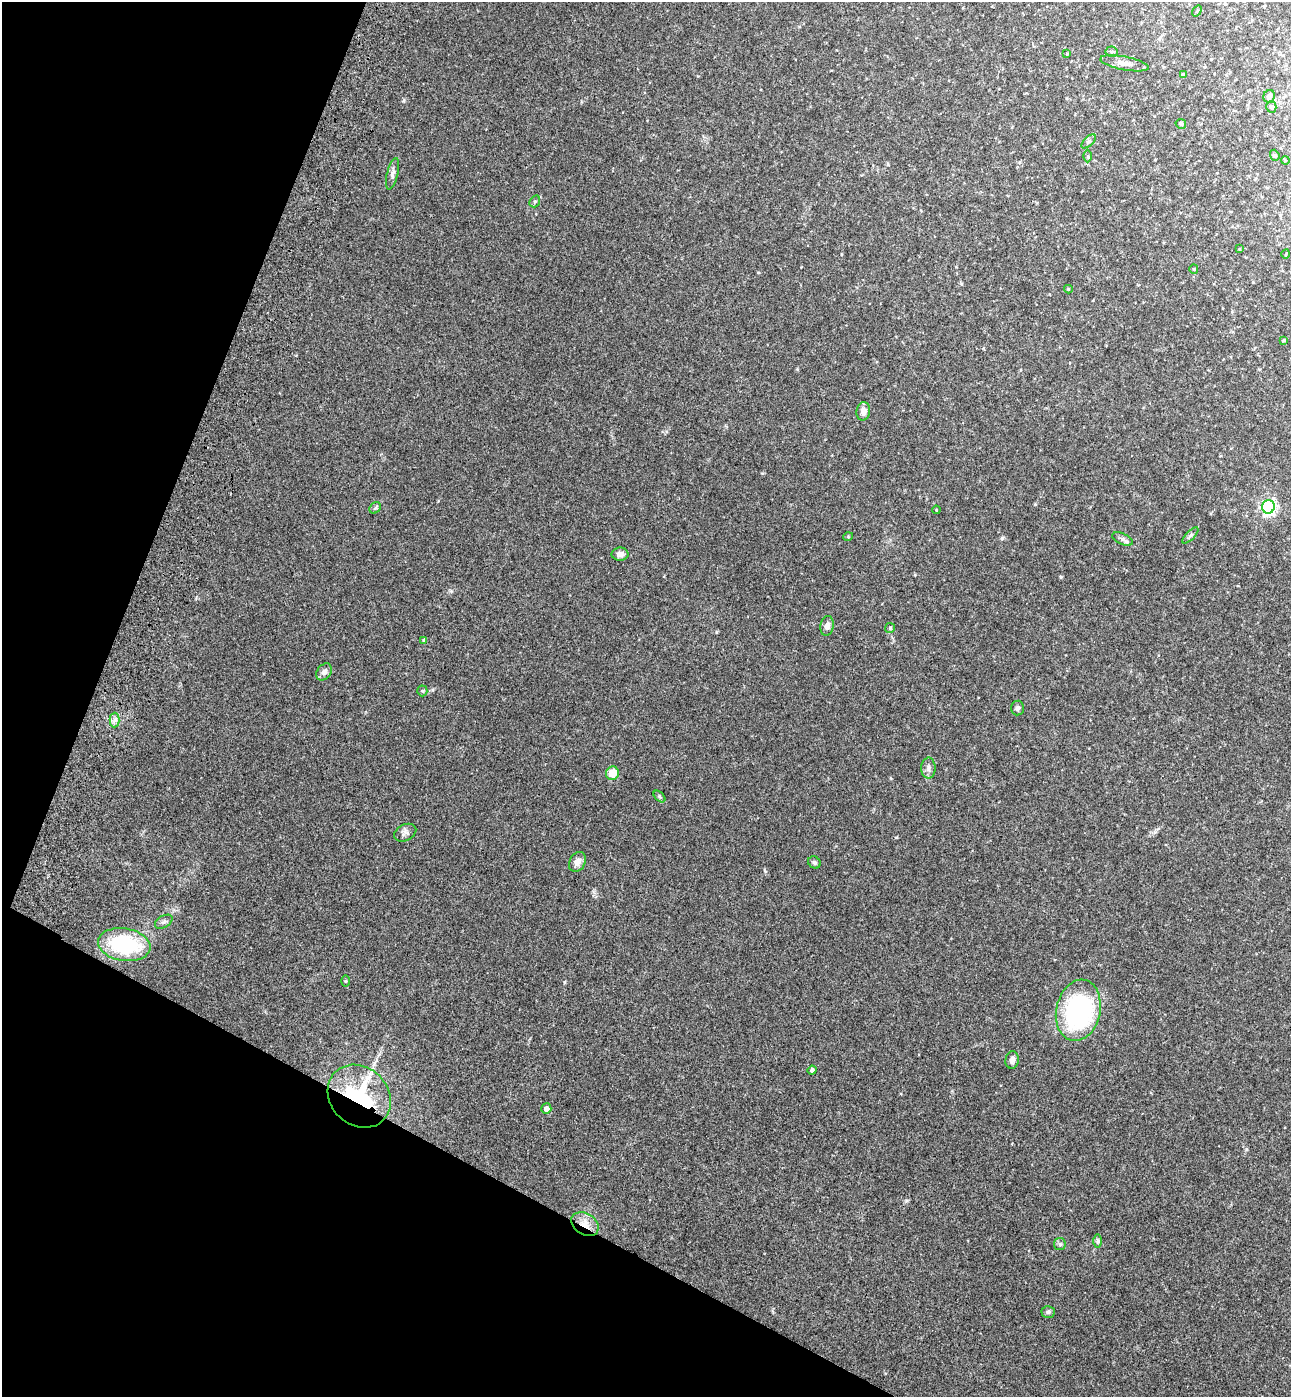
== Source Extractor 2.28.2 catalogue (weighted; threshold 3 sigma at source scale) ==
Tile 9 of 4 x 4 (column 1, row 3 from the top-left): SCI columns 392-1680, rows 1458-2852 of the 5802 x 5712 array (HDU 1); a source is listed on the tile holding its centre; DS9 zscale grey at full resolution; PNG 1293 x 1399 px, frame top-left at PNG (2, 2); each listed source drawn as its Kron ellipse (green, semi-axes under 4 px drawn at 4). Shown black and unused: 21% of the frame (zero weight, under 3 of 4 exposures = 6% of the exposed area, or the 3 px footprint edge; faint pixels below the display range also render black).
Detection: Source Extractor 2.28.2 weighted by HDU 2 'WHT'; one run over the whole footprint, this tile lists its part. Background 0.0388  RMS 0.0065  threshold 0.0294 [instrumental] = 3 sigma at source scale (4.5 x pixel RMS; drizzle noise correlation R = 1.50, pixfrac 1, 0.05/0.05 arcsec/px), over >= 5 px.
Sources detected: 54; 2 inside a brighter listed object's ellipse — not listed separately; the other 52 listed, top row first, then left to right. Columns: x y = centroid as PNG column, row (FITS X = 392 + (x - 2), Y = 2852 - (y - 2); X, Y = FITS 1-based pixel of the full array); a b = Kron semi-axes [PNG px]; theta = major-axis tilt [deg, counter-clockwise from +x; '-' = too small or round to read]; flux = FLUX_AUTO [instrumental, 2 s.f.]
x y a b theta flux
1197 11 6 3 53 0.59
1111 52 6 5 - 1.3
1067 54 4 3 - 0.51
1124 63 24 6 -11 4.9
1183 75 4 4 - 1.5
1269 96 6 5 - 2.3
1271 107 5 5 - 1.7
1181 124 5 4 - 1.2
1089 141 9 4 44 1.4
1275 155 6 4 -70 0.81
1088 156 6 4 90 0.87
1285 160 4 3 - 0.52
393 174 16 5 76 2.4
535 201 6 5 - 0.94
1240 249 4 2 - 0.41
1286 254 5 3 - 0.5
1194 269 4 4 - 0.63
1068 289 4 4 - 0.59
1284 340 4 3 - 0.8
863 411 9 7 81 4.2
1268 507 6 6 - 160
375 508 6 5 - 1.1
936 510 4 3 - 0.48
1190 535 10 4 45 1.3
848 537 5 3 - 0.52
1123 539 11 5 -25 2
620 554 8 6 0 2.6
827 626 10 6 81 2.9
890 628 5 5 - 0.77
424 640 4 3 - 0.96
324 672 9 7 54 2.6
422 691 5 5 - 0.88
1017 708 7 6 - 1.6
115 720 7 5 88 1.8
928 768 10 7 -90 2.5
612 773 7 6 - 9
659 796 7 4 -45 0.88
405 833 12 8 27 2.4
577 862 10 8 61 3.8
814 862 6 5 - 1.2
164 922 9 6 31 1.8
124 945 26 16 -9 54
346 981 5 4 - 0.61
1078 1010 31 22 77 98
1012 1060 9 6 83 2.8
812 1070 4 4 - 1.4
359 1096 34 29 -44 67
546 1109 5 5 - 3.3
585 1224 15 10 -33 7.3
1098 1241 7 4 90 1.1
1060 1244 6 5 - 1.1
1048 1312 6 5 - 1.3
Overlapping masked pixels (flux is a lower limit): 2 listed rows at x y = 359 1096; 585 1224
Unlisted compact peaks at least as high as the median listed source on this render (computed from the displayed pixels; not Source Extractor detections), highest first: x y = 1002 538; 1061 577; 404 100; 906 1200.